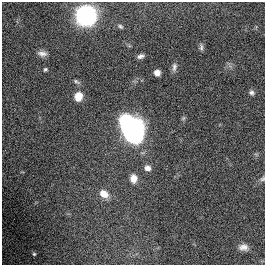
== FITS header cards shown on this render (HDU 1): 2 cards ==
NAXIS1  =                  263
NAXIS2  =                  263

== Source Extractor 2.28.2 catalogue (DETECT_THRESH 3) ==
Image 263 x 263 px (HDU 1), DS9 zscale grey, 1 PNG px = 1 image px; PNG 267 x 267 px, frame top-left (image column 1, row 263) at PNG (2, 2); no overlay
Background 0.0024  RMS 0.05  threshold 0.151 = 3 sigma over >= 5 px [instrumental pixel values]
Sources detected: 20; all 20 listed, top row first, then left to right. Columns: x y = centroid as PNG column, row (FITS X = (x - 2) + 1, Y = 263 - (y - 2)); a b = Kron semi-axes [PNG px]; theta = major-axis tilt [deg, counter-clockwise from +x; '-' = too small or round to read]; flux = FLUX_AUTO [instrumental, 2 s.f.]
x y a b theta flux
86 16 8 8 - 2500
120 26 7 5 -33 7.1
201 47 10 5 85 8.3
42 53 12 7 -7 17
141 56 7 4 20 11
174 67 12 6 82 12
45 69 5 4 - 5.2
157 73 5 5 - 20
76 82 10 5 -31 7.8
251 92 7 6 - 9.2
78 96 10 9 - 38
183 118 7 4 89 5.2
127 122 10 9 - 360
133 132 14 12 75 1100
147 168 7 7 - 18
133 178 9 7 -86 30
262 179 7 5 34 7.2
104 194 11 8 -33 36
243 247 12 8 -6 21
34 254 5 5 - 4.8
At the frame edge (FLAGS 8, measured only in part): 1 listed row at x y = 262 179